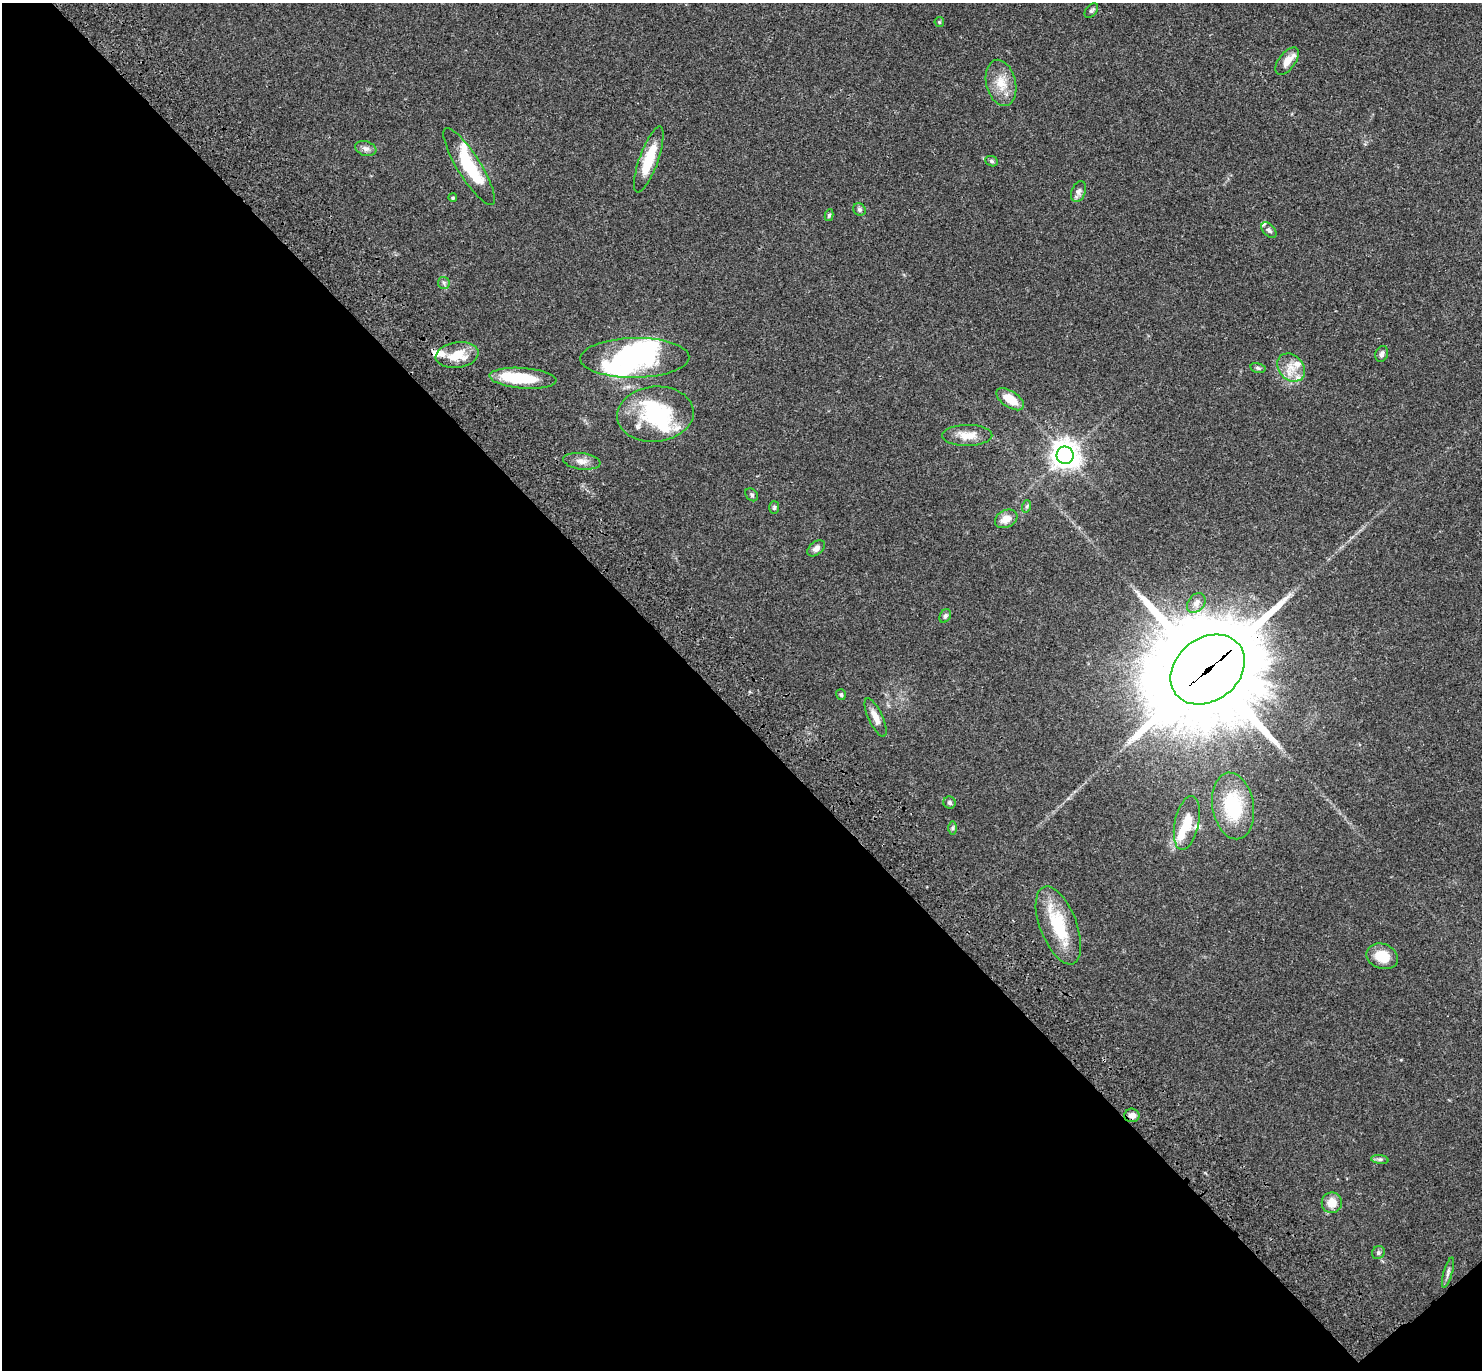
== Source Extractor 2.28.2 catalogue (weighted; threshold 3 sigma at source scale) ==
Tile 14 of 4 x 4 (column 2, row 4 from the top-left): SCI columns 1577-3056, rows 246-1613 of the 6115 x 6104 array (HDU 1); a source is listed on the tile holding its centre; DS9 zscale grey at full resolution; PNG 1484 x 1372 px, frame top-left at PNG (2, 3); each listed source drawn as its Kron ellipse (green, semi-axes under 4 px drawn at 4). Shown black and unused: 48% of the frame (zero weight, under 3 of 4 exposures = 6% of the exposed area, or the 3 px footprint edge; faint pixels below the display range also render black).
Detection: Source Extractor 2.28.2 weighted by HDU 2 'WHT'; one run over the whole footprint, this tile lists its part. Background 0.0501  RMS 0.0055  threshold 0.0245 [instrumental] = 3 sigma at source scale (4.5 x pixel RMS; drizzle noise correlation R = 1.50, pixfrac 1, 0.05/0.05 arcsec/px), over >= 5 px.
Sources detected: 61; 5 inside a brighter object's white glare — neither listed nor drawn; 10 inside a brighter listed object's ellipse — not listed separately; the other 46 listed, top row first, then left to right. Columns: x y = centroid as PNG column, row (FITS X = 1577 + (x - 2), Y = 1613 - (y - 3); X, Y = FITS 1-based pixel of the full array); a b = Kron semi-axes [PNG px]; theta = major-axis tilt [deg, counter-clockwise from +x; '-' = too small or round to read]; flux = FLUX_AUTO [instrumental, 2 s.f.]
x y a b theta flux
1091 11 8 5 51 1.1
939 22 5 4 - 0.61
1287 61 16 8 53 4.9
1001 83 23 14 -76 10
366 148 11 7 -17 2.3
649 159 35 9 70 16
992 161 6 5 - 0.89
469 167 45 11 -58 28
1079 191 11 7 68 2.2
453 198 4 4 - 0.82
859 209 6 6 - 1
829 215 6 4 78 0.96
1269 230 9 5 -48 1.5
444 283 6 5 - 1.2
1382 354 8 6 67 1.9
457 355 21 13 8 12
635 358 54 20 1 53
1258 368 8 5 -12 1
1291 368 15 12 -49 7.3
523 378 33 10 -4 19
1010 399 16 8 -34 9.7
655 414 38 27 6 36
967 435 25 10 0 7.9
1065 455 9 8 - 650
582 461 19 8 -7 4
752 495 7 5 -47 1
1027 506 6 4 71 0.82
774 507 6 5 - 0.87
1006 519 12 8 28 5.3
816 548 10 6 41 2.5
1196 603 11 8 52 3
945 616 7 5 61 1.2
1208 669 40 31 38 12000
841 695 5 5 - 0.92
876 717 21 7 -65 5
949 803 6 6 - 1.3
1233 806 33 20 -80 31
1187 823 27 12 78 9.6
952 828 7 4 89 0.89
1058 925 41 18 -69 27
1382 956 16 12 -20 11
1132 1115 7 6 - 3.5
1380 1159 9 4 -8 1.2
1332 1203 10 10 - 7
1378 1253 7 6 - 1.4
1448 1273 16 4 74 1.8
Overlapping masked pixels (flux is a lower limit): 2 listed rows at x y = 1208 669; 1132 1115